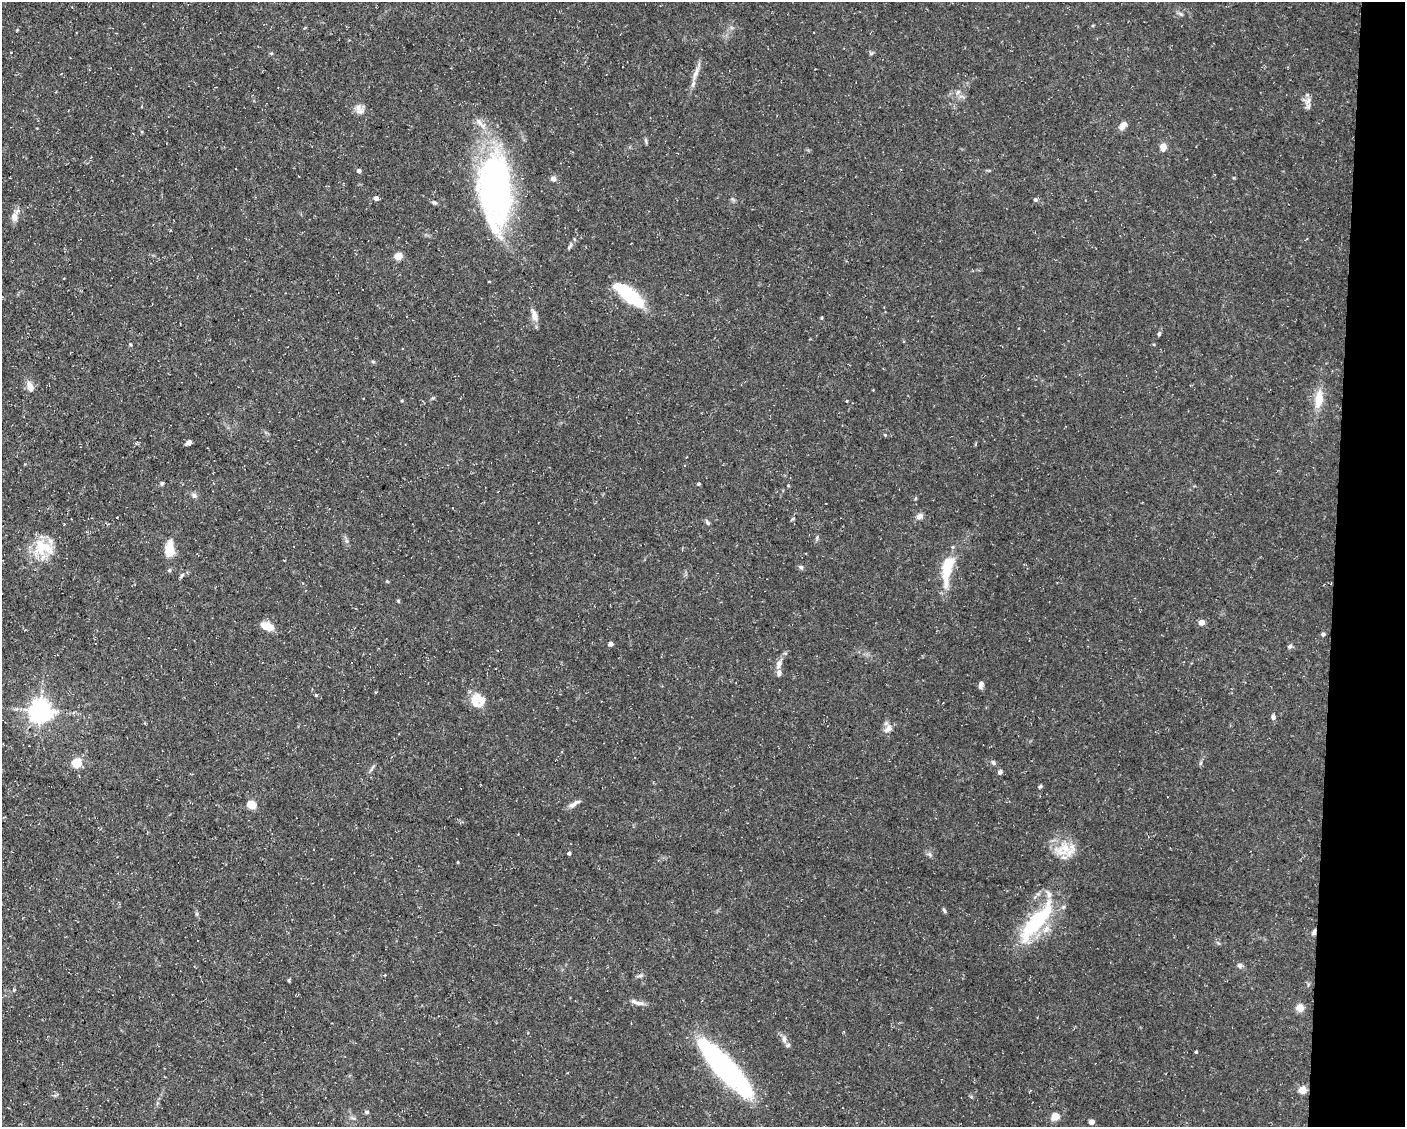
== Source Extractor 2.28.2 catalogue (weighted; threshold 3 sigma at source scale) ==
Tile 6 of 3 x 4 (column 3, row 2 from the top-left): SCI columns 3024-4426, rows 2253-3377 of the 4534 x 4503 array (HDU 1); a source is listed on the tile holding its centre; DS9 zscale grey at full resolution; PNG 1407 x 1129 px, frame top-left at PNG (2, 2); no overlay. Shown black and unused: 5% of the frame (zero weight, under 3 of 5 exposures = <1% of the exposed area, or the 3 px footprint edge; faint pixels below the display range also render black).
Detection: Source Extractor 2.28.2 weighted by HDU 2 'WHT'; one run over the whole footprint, this tile lists its part. Background 0.0997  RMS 0.005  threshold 0.0225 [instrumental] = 3 sigma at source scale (4.5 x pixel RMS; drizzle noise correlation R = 1.50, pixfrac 1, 0.05/0.05 arcsec/px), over >= 5 px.
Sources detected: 87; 4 inside a brighter object's white glare — not listed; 7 inside a brighter listed object's ellipse — not listed separately; the other 76 listed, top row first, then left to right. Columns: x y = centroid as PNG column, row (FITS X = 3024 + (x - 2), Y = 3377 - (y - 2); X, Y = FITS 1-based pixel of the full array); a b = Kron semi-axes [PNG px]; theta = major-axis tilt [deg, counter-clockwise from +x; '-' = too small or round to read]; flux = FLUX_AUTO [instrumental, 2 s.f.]
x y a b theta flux
1180 14 8 5 -21 1
271 53 5 3 - 0.52
871 53 6 4 1 0.75
695 73 24 4 68 3.6
958 92 9 5 45 1.5
1308 101 12 8 58 2.9
359 109 16 9 -59 3.6
1122 126 10 7 52 3.3
646 141 7 4 -71 0.79
1163 146 5 4 - 8.8
359 171 4 4 - 1.7
553 179 6 6 - 2
496 185 80 39 -86 130
376 198 4 4 - 2.5
1035 200 5 5 - 1
434 202 7 5 -27 0.96
14 216 15 8 69 3.7
570 246 11 3 60 1.2
398 256 5 4 - 13
633 298 22 13 -43 24
534 315 15 7 -69 3.9
1159 334 6 4 73 0.87
130 344 4 3 - 0.52
373 362 5 4 - 0.67
30 386 15 8 -74 3.7
1319 399 22 10 82 9
885 435 5 4 - 0.46
189 442 6 4 40 2.1
162 483 6 4 73 0.76
699 484 4 4 - 0.82
194 495 8 6 -29 1.5
920 516 9 7 26 2.1
708 523 8 5 -46 1.1
817 538 7 4 90 0.77
43 548 29 23 -4 16
169 550 13 7 88 13
801 567 7 5 -16 1
947 569 37 11 81 18
169 570 5 5 - 0.97
1201 622 4 4 - 5.7
267 626 17 9 -21 5.2
1323 634 5 4 - 1
611 644 4 4 - 2.1
1290 646 7 6 - 1.1
779 664 11 6 74 2.9
981 684 7 5 78 2.1
316 695 4 3 - 0.62
475 701 19 11 -72 6.8
41 711 7 7 - 420
1273 717 7 5 -86 1.4
888 729 14 9 40 3.2
993 762 6 5 - 1.1
76 763 5 5 - 30
1201 763 6 4 88 0.77
372 768 12 3 62 1
1000 772 6 5 - 1.5
1040 786 5 4 - 0.7
574 804 18 5 32 2.4
251 805 5 5 - 23
1065 848 18 15 -35 11
569 853 4 4 - 0.99
929 854 6 6 - 1.1
944 910 7 3 -54 0.8
1035 922 58 19 52 41
1314 932 8 4 74 1.2
1240 965 7 6 - 1.3
289 980 5 3 - 0.61
637 1002 20 6 -15 2.8
1300 1008 5 5 - 14
784 1039 10 6 -84 2
1196 1052 3 3 - 0.54
724 1068 58 16 -48 100
1302 1090 5 5 - 14
366 1112 6 5 - 0.95
1055 1116 9 8 - 4.7
1092 1122 4 4 - 4.4
Overlapping masked pixels (flux is a lower limit): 1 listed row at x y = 1314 932